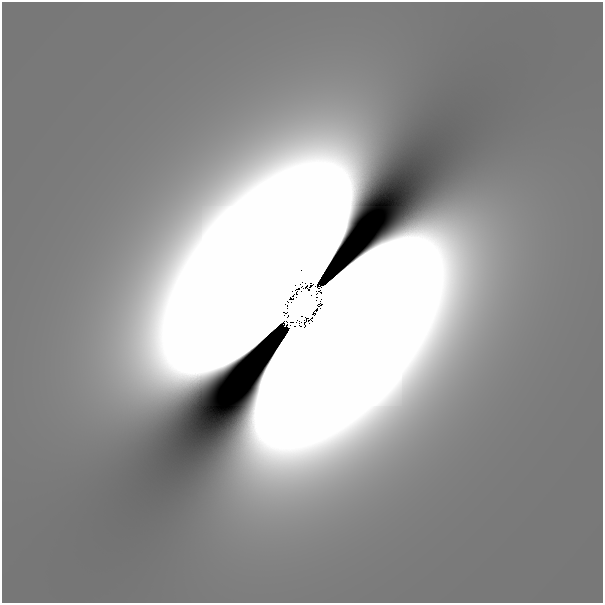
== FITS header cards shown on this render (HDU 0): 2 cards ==
NAXIS1  =                  601
NAXIS2  =                  601

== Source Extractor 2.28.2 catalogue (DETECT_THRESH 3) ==
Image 601 x 601 px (HDU 0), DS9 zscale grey, 1 PNG px = 1 image px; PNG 605 x 605 px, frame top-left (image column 1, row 601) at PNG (2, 2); no overlay
Background 2.60e-11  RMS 1.3e-11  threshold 3.97e-11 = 3 sigma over >= 5 px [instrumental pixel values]
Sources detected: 4; all 4 listed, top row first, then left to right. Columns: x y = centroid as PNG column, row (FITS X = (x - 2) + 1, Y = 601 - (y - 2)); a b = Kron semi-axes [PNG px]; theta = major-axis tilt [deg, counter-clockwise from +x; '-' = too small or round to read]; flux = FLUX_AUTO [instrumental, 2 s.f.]
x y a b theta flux
303 271 15 8 23 6.3e-01
329 285 6 5 - 3.7e-01
302 305 30 20 58 3.3e+01
426 445 53 41 26 1.9e-07